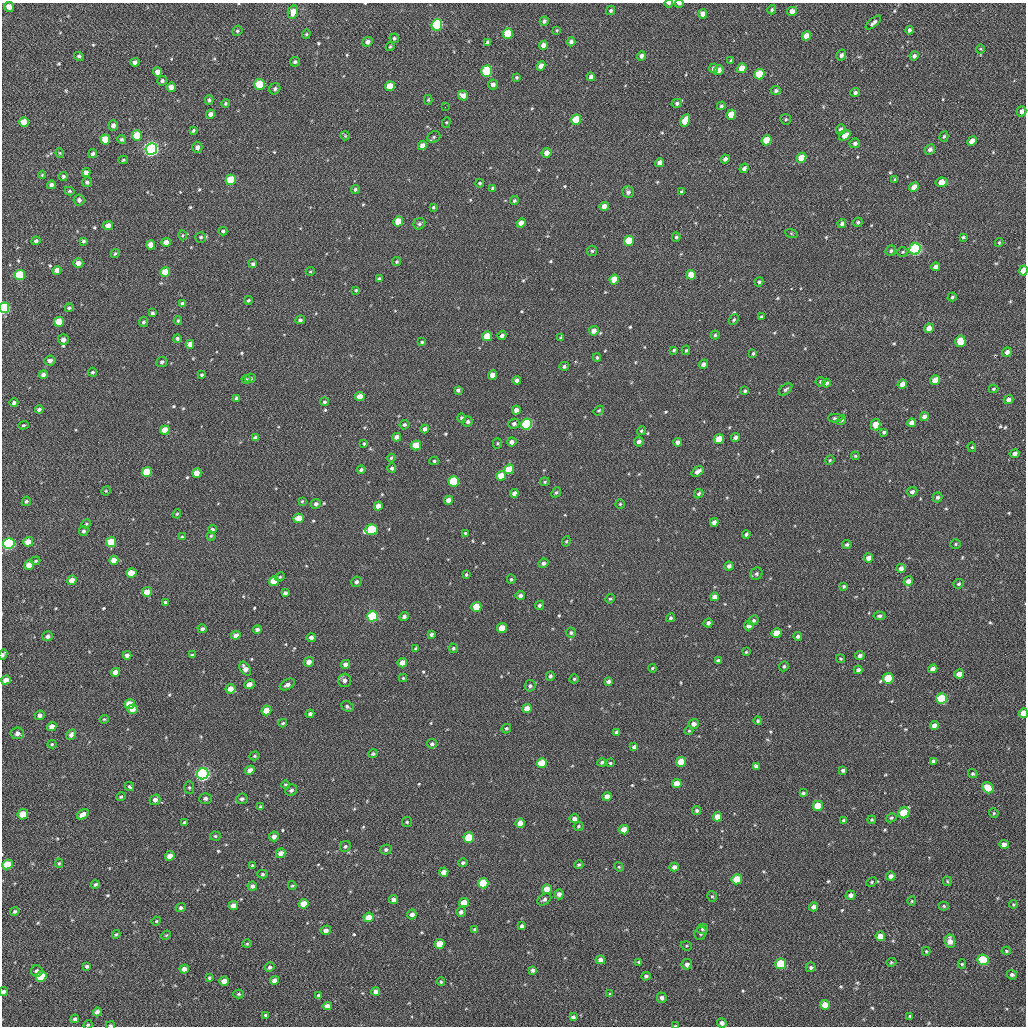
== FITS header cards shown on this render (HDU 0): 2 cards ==
NAXIS1  =                 1024 / length of data axis 1
NAXIS2  =                 1024 / length of data axis 2

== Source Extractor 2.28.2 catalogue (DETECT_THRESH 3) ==
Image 1024 x 1024 px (HDU 0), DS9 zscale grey, 1 PNG px = 1 image px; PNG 1028 x 1028 px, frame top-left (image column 1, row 1024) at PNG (2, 3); each listed source drawn as its Kron ellipse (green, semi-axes under 4 px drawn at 4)
Background 49.2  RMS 11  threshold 31.5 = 3 sigma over >= 5 px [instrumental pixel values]
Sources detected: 590; of the 590, the 500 brightest by FLUX_AUTO listed and drawn (90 fainter detections omitted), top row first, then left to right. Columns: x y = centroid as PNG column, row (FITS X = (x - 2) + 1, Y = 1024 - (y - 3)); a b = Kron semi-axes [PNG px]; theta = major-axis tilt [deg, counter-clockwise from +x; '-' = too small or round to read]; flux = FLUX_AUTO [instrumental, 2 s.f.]
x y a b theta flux
669 3 4 3 - 1200
679 4 4 2 - 2300
9 7 5 4 - 4100
611 10 5 4 - 1100
772 10 5 4 - 970
792 11 5 4 - 4300
293 12 7 5 76 7100
703 14 5 4 - 4500
544 21 5 4 - 1700
873 23 9 4 41 2100
437 25 6 5 - 82000
557 30 4 4 - 830
909 30 4 3 - 2000
237 31 5 4 - 1100
306 34 5 4 - 960
508 34 5 5 - 25000
806 36 5 4 - 6800
394 38 5 4 - 1200
367 42 5 5 - 2900
488 42 4 4 - 1900
571 42 4 4 - 2200
543 45 5 4 - 4200
390 46 4 3 - 830
980 49 4 4 - 760
841 55 5 5 - 2400
79 56 5 4 - 1300
641 56 5 4 - 2700
914 56 5 4 - 1900
731 61 4 3 - 980
135 62 4 4 - 2600
295 62 5 4 - 1700
541 66 5 4 - 5900
714 68 5 4 - 2500
742 68 5 4 - 8700
719 70 5 4 - 3800
487 71 5 5 - 51000
158 72 5 4 - 4900
759 74 5 5 - 21000
517 77 3 3 - 990
591 77 4 4 - 2600
162 81 5 5 - 1700
259 84 5 5 - 29000
493 84 5 5 - 2900
390 86 5 5 - 11000
171 87 4 4 - 4700
275 89 6 5 - 1800
776 91 5 4 - 1200
855 92 5 4 - 2100
463 96 5 4 - 4900
209 100 5 3 - 1100
428 100 5 4 - 840
225 103 4 4 - 1100
677 103 5 4 - 1800
721 106 4 4 - 1200
445 107 2 2 - 2600
1022 111 5 4 - 3000
211 114 4 4 - 3600
731 115 5 4 - 12000
786 119 5 5 - 1100
576 120 5 5 - 31000
685 120 6 4 63 12000
24 122 5 5 - 8900
446 122 5 4 - 850
113 125 5 5 - 2600
841 129 5 5 - 2400
193 131 4 3 - 1100
845 135 6 4 38 6100
137 136 5 5 - 19000
345 136 5 4 - 890
944 136 5 4 - 1100
434 137 7 5 23 1600
105 139 5 5 - 14000
122 139 4 4 - 1300
766 140 5 5 - 19000
972 141 5 4 - 6200
855 143 5 5 - 2000
422 146 4 4 - 4700
197 147 5 5 - 2800
151 149 6 6 - 270000
930 149 5 5 - 2600
60 153 4 4 - 810
547 153 5 4 - 5300
93 154 5 4 - 1700
801 158 5 4 - 12000
725 159 4 4 - 2400
123 160 5 3 - 940
660 163 4 4 - 4900
744 168 5 4 - 2600
86 173 4 4 - 3800
42 175 4 4 - 770
63 176 4 4 - 1500
895 179 4 3 - 960
231 180 5 5 - 28000
87 182 5 5 - 1700
941 182 6 4 10 8000
480 183 4 4 - 1200
51 185 4 4 - 2500
914 187 5 4 - 6600
493 188 4 4 - 1400
355 189 4 4 - 1500
69 191 5 4 - 1000
628 192 5 5 - 2200
681 192 4 3 - 990
79 200 5 5 - 2500
514 201 4 4 - 1100
604 206 5 4 - 5600
433 207 4 3 - 1000
398 221 5 4 - 13000
858 222 5 4 - 1400
521 223 5 4 - 6800
842 223 4 3 - 2600
419 224 6 5 - 1700
108 226 5 4 - 4500
223 231 4 4 - 1300
791 233 6 4 -19 840
182 235 5 3 - 770
201 237 5 5 - 1300
676 237 4 3 - 1100
963 237 3 3 - 960
36 241 4 4 - 1600
83 241 4 3 - 1300
629 241 5 5 - 17000
166 242 4 4 - 5100
999 243 4 3 - 910
151 245 5 4 - 7200
915 249 6 5 - 140000
592 251 5 5 - 1200
891 251 5 5 - 1500
903 252 5 4 - 990
115 254 5 3 - 1100
397 262 4 4 - 1100
78 263 5 4 - 5000
253 264 4 3 - 1600
936 267 4 4 - 4300
57 270 4 4 - 3600
310 271 4 4 - 790
1023 271 5 4 - 8600
165 272 5 5 - 15000
20 275 5 5 - 39000
691 275 5 4 - 11000
379 279 4 3 - 1600
614 279 5 4 - 15000
759 282 4 4 - 1200
356 290 4 4 - 1000
952 297 5 3 - 1200
248 300 4 4 - 1000
183 304 4 4 - 2800
4 308 5 5 - 82000
69 308 4 3 - 1200
152 313 4 3 - 1300
761 317 4 3 - 1000
300 320 5 4 - 1500
734 320 6 4 51 1200
178 321 4 3 - 860
59 322 5 5 - 16000
144 322 5 4 - 1400
929 328 5 4 - 6300
594 331 5 4 - 4800
715 335 4 4 - 1200
487 336 5 4 - 14000
502 336 4 4 - 2300
177 338 4 4 - 1600
561 338 4 4 - 940
63 340 5 5 - 3500
960 341 6 5 - 15000
422 342 4 3 - 970
190 344 4 4 - 4300
674 350 4 3 - 1200
686 350 5 3 - 940
1007 352 5 5 - 3500
753 353 4 3 - 990
597 358 4 3 - 1100
50 361 5 5 - 2700
162 362 5 5 - 1400
703 364 5 4 - 2900
564 366 5 4 - 1700
93 372 4 4 - 1300
43 375 4 4 - 2800
202 375 3 3 - 1000
493 375 4 4 - 5800
250 378 5 4 - 1700
246 379 4 3 - 870
517 380 4 4 - 2500
935 380 5 4 - 9700
820 381 5 4 - 1000
827 383 4 4 - 1700
902 384 5 4 - 4500
786 389 8 4 40 1500
993 389 5 3 - 820
458 390 4 4 - 1800
745 391 4 4 - 1200
360 396 4 4 - 8400
237 398 4 3 - 1900
1008 400 5 4 - 2900
324 402 4 4 - 1300
14 403 4 4 - 1900
39 409 4 3 - 1500
516 410 4 4 - 4100
599 410 5 4 - 1000
924 417 4 4 - 3400
462 418 5 4 - 1400
835 418 7 4 1 1200
841 420 5 4 - 1600
468 422 5 5 - 1800
912 423 4 4 - 5000
514 424 5 5 - 2000
527 424 5 5 - 76000
23 425 5 4 - 970
404 425 5 5 - 1500
876 425 6 4 74 12000
425 429 4 4 - 2800
165 430 5 4 - 12000
641 431 5 4 - 1100
884 432 4 3 - 1500
397 437 4 4 - 4400
736 437 4 4 - 2900
255 438 4 4 - 2900
719 439 5 4 - 13000
512 442 5 4 - 3400
639 442 5 4 - 2600
678 442 4 4 - 2800
497 443 5 4 - 890
364 444 4 3 - 850
416 445 5 5 - 15000
972 447 5 4 - 830
1014 454 5 4 - 2800
855 456 4 4 - 860
391 458 4 4 - 970
830 460 5 4 - 810
434 461 5 4 - 1100
392 468 5 4 - 1700
509 469 5 4 - 17000
361 470 4 4 - 1400
147 472 5 5 - 15000
697 472 7 4 35 3600
197 473 4 4 - 8100
501 476 5 4 - 11000
454 481 5 5 - 43000
545 482 5 4 - 810
106 491 5 4 - 840
556 492 5 4 - 1000
912 492 5 4 - 2100
514 493 4 4 - 3400
699 494 5 4 - 1500
937 497 5 4 - 1700
448 500 4 4 - 4400
26 501 5 4 - 1500
302 501 4 3 - 850
316 504 5 4 - 2100
620 504 5 4 - 900
378 506 4 4 - 4700
177 514 5 3 - 850
299 518 5 4 - 9600
714 522 4 4 - 4100
86 524 5 4 - 800
212 529 4 4 - 1500
371 529 6 5 - 39000
84 531 5 4 - 1500
465 533 4 4 - 900
746 534 4 4 - 1600
211 536 4 4 - 850
182 537 4 4 - 860
566 541 5 4 - 950
28 542 5 4 - 7700
111 542 5 5 - 22000
9 544 6 5 - 130000
956 544 5 4 - 950
847 545 4 4 - 1500
868 558 5 4 - 4100
114 560 4 4 - 6200
36 561 4 3 - 950
543 563 5 4 - 2400
29 565 5 4 - 10000
729 566 4 4 - 2200
901 568 4 4 - 3000
131 573 5 4 - 13000
466 574 4 3 - 880
756 574 6 6 - 1700
280 577 5 3 - 840
511 579 4 4 - 850
72 580 5 4 - 6300
274 581 5 4 - 11000
908 581 5 4 - 4700
356 582 5 5 - 1900
959 584 5 4 - 1400
844 586 4 3 - 1200
147 592 5 4 - 6700
285 593 4 4 - 2100
520 595 4 4 - 2200
714 597 4 4 - 4000
610 599 5 4 - 980
166 602 4 4 - 1500
539 605 5 4 - 1500
476 607 5 5 - 18000
372 616 5 5 - 56000
879 616 6 4 -3 1500
404 617 5 4 - 2000
671 618 4 4 - 1300
754 620 5 4 - 1400
708 623 4 4 - 2400
749 626 5 4 - 4200
502 628 5 4 - 12000
202 629 4 4 - 1700
257 629 4 3 - 2000
571 633 5 5 - 1400
777 633 5 4 - 11000
431 634 4 3 - 1600
236 635 5 4 - 2800
47 636 5 5 - 2200
798 636 4 4 - 1500
311 637 5 4 - 1900
416 648 4 3 - 950
453 648 5 4 - 1200
746 652 4 4 - 850
3 655 5 3 - 2100
127 655 4 4 - 2800
192 655 4 4 - 980
860 656 5 4 - 2600
840 659 4 4 - 800
718 660 4 4 - 1200
309 662 5 5 - 4300
402 663 5 4 - 6800
346 664 5 4 - 3900
784 666 5 4 - 1200
652 668 4 3 - 790
245 669 7 5 -57 4700
933 669 4 4 - 4600
858 670 4 4 - 2200
115 672 4 4 - 5300
959 674 5 4 - 7000
550 676 4 4 - 1600
403 678 4 4 - 850
888 678 5 5 - 29000
574 679 4 4 - 970
6 680 5 4 - 5700
344 680 6 6 - 2600
608 682 4 4 - 2200
249 684 5 4 - 4300
287 684 8 5 28 2900
530 686 6 5 - 1600
231 689 5 5 - 6800
941 699 5 5 - 35000
130 704 5 5 - 17000
347 706 6 5 - 1600
527 708 4 4 - 7500
133 709 5 4 - 7000
266 710 5 4 - 9800
1023 713 5 4 - 14000
310 714 4 4 - 2000
40 715 5 4 - 2700
104 719 4 3 - 760
758 721 4 4 - 1200
283 723 4 3 - 1100
694 724 5 5 - 3600
934 726 4 4 - 4900
52 727 5 4 - 5000
506 728 5 4 - 1100
689 731 4 4 - 850
617 732 4 4 - 2400
17 733 7 6 - 3600
71 735 5 4 - 2700
52 744 4 4 - 870
432 744 5 4 - 1700
634 747 4 4 - 2400
373 754 5 4 - 1300
255 756 5 4 - 870
933 761 4 3 - 1500
602 762 4 4 - 1200
681 762 5 5 - 13000
542 763 5 5 - 20000
610 763 4 4 - 890
756 766 4 4 - 1600
250 770 5 4 - 4800
843 770 4 3 - 1500
203 774 6 5 - 260000
973 774 5 4 - 1200
677 784 5 5 - 9700
286 785 4 4 - 1100
129 787 5 4 - 1200
189 788 6 5 - 1300
988 788 6 5 - 15000
291 790 6 5 - 2200
803 793 4 4 - 1200
121 797 5 3 - 950
607 797 4 4 - 5800
205 798 6 5 - 2200
242 799 6 5 - 2000
155 800 5 5 - 3300
818 806 5 5 - 14000
261 807 4 3 - 1900
697 810 4 4 - 1500
904 813 6 5 - 31000
994 813 5 4 - 1000
23 814 5 5 - 14000
83 814 6 4 34 4300
718 817 4 4 - 7800
891 818 5 4 - 1000
574 819 5 4 - 2900
843 820 4 3 - 910
872 820 4 3 - 870
185 822 4 3 - 1600
407 822 5 5 - 1100
520 823 4 4 - 6800
578 826 5 4 - 930
624 830 5 4 - 8400
215 836 5 4 - 1000
274 836 5 5 - 3500
469 837 5 5 - 27000
1004 844 4 4 - 4300
345 846 6 5 - 1500
386 850 5 5 - 1600
281 853 5 4 - 5200
170 856 5 4 - 4700
59 863 4 4 - 1000
463 863 5 4 - 1400
7 864 5 5 - 18000
252 865 3 2 - 800
579 865 4 4 - 1200
619 867 5 4 - 760
674 867 4 4 - 3300
444 872 4 4 - 6100
263 874 5 4 - 1200
891 876 4 4 - 3300
737 879 5 5 - 20000
947 881 5 4 - 810
872 882 5 4 - 970
483 883 5 5 - 30000
95 884 4 3 - 1200
252 886 5 4 - 2300
292 886 4 4 - 800
547 889 5 5 - 9500
559 894 5 4 - 3300
850 895 5 4 - 3000
712 896 5 4 - 1100
394 899 4 4 - 3100
544 899 8 5 35 1900
912 901 5 4 - 860
464 902 5 4 - 8900
304 904 5 5 - 12000
1013 904 4 4 - 800
233 906 4 4 - 4900
944 906 5 4 - 1000
813 907 4 4 - 3300
181 908 5 4 - 1800
15 911 5 4 - 1300
461 912 5 4 - 2100
412 914 5 5 - 3200
368 917 5 4 - 8100
156 921 5 4 - 800
522 926 4 4 - 2000
702 929 5 5 - 1200
326 930 5 4 - 2700
475 930 4 3 - 1800
700 933 7 5 64 1700
116 934 4 3 - 800
166 935 5 4 - 760
880 936 5 4 - 8600
950 941 7 5 -83 5500
247 944 4 4 - 800
440 944 5 5 - 15000
686 946 5 4 - 920
926 951 4 3 - 850
1006 951 4 4 - 880
600 960 4 4 - 3300
983 960 5 5 - 36000
639 962 3 3 - 1000
891 962 5 4 - 890
687 964 5 5 - 2600
781 964 5 5 - 36000
962 964 5 4 - 980
87 966 3 3 - 1100
270 967 5 4 - 2000
811 967 5 5 - 1500
184 969 5 4 - 4300
533 970 4 3 - 1900
37 971 6 5 - 2200
1012 975 5 4 - 2100
41 976 5 5 - 25000
646 976 5 4 - 1800
209 978 4 3 - 1100
274 980 4 4 - 3500
224 981 5 4 - 6000
441 982 4 3 - 870
4 991 4 4 - 1800
376 991 4 4 - 3100
239 994 5 4 - 1100
610 994 4 3 - 940
319 995 4 4 - 1500
662 998 5 5 - 2500
825 1005 5 5 - 9400
327 1006 4 4 - 3900
97 1012 4 4 - 2800
266 1015 4 3 - 1500
910 1016 4 3 - 1000
573 1017 4 4 - 1800
75 1019 4 4 - 1800
722 1023 5 4 - 2600
88 1025 5 4 - 800
110 1025 4 3 - 880
675 1026 3 2 - 850
At the frame edge (FLAGS 8, measured only in part): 10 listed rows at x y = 669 3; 679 4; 1023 271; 4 308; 3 655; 1023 713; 4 991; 88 1025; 110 1025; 675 1026
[90 fainter detections neither listed nor drawn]